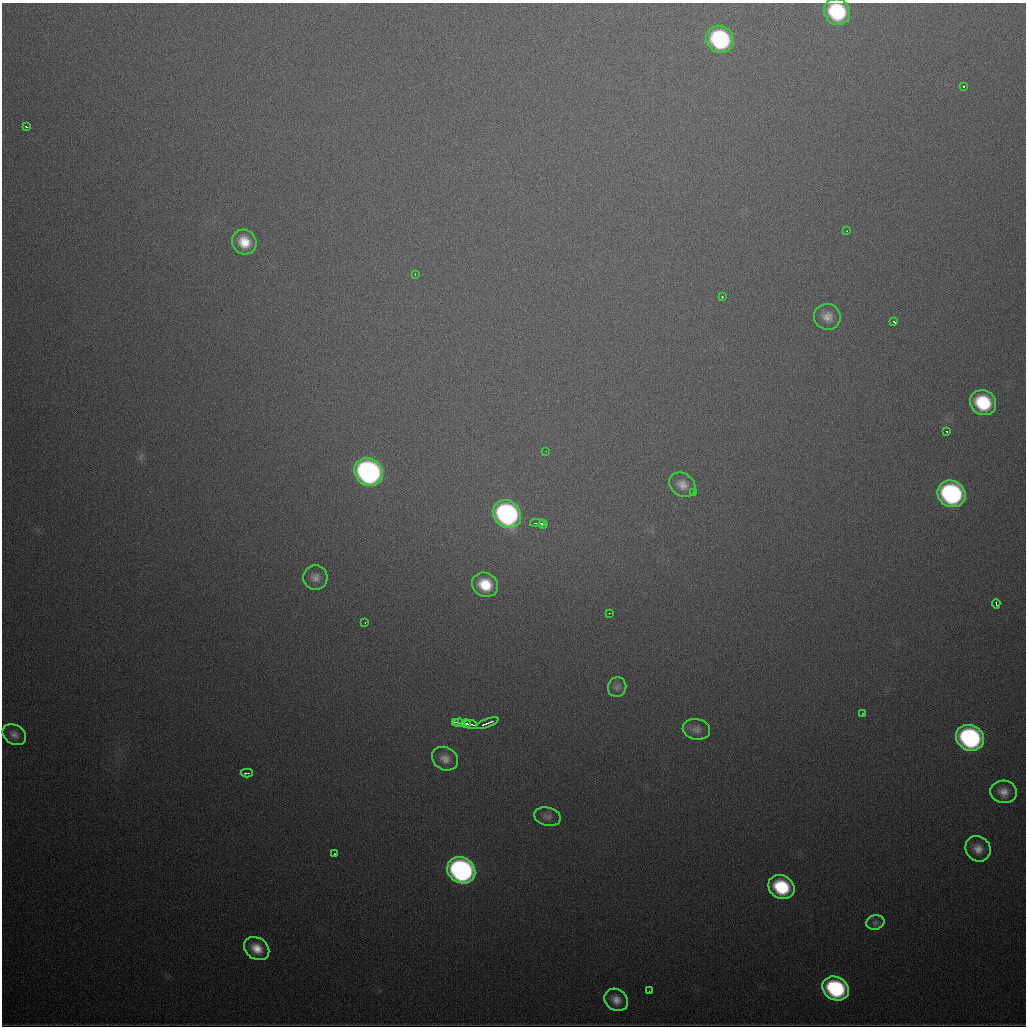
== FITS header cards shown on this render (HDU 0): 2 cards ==
NAXIS1  =                 1024
NAXIS2  =                 1024

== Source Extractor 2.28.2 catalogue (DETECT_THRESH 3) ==
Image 1024 x 1024 px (HDU 0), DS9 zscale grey, 1 PNG px = 1 image px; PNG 1028 x 1028 px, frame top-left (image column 1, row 1024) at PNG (2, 3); each listed source drawn as its Kron ellipse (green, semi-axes under 4 px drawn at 4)
Background 644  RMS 20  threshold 61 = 3 sigma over >= 5 px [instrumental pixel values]
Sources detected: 48; all 48 listed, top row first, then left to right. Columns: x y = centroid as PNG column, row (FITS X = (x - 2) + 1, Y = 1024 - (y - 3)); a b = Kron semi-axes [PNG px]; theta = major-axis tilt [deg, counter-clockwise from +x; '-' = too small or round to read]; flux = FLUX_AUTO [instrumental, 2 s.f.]
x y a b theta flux
837 12 14 12 -40 110000
720 39 14 13 - 180000
964 87 3 3 - 4100
26 126 3 3 - 3100
847 231 3 2 - 1900
244 242 13 11 -47 26000
415 274 2 2 - 1000
722 297 3 3 - 1600
827 317 13 13 - 14000
894 321 4 3 - 5900
983 403 13 12 - 77000
946 431 3 3 - 2200
546 451 2 2 - 1500
369 472 15 13 -38 490000
682 485 14 11 -38 13000
693 492 3 2 - 2500
951 494 14 13 - 270000
507 514 15 13 -43 340000
537 523 7 2 2 6800
543 524 5 3 - 5100
315 577 12 12 - 9700
485 585 13 11 -30 38000
996 604 5 2 - 3400
609 613 3 2 - 1200
365 623 3 2 - 8200
617 687 10 9 - 6100
862 713 3 2 - 1300
455 722 3 2 - 2700
459 723 6 3 -11 5300
466 723 4 3 - 3400
487 723 12 2 21 8200
471 724 6 2 -12 6800
696 729 14 10 -12 9300
14 735 12 9 -32 8300
970 738 14 12 -30 300000
445 759 13 11 -33 12000
247 773 6 2 1 4200
1004 792 13 11 -6 13000
547 817 13 9 -13 6400
978 849 13 12 - 14000
335 854 3 2 - 2000
461 870 14 12 -32 470000
781 887 13 11 -32 81000
875 922 9 7 16 4600
257 949 13 10 -34 20000
835 988 14 11 -29 160000
649 991 2 2 - 3200
616 1000 12 10 -35 13000
At the frame edge (FLAGS 8, measured only in part): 1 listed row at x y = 837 12